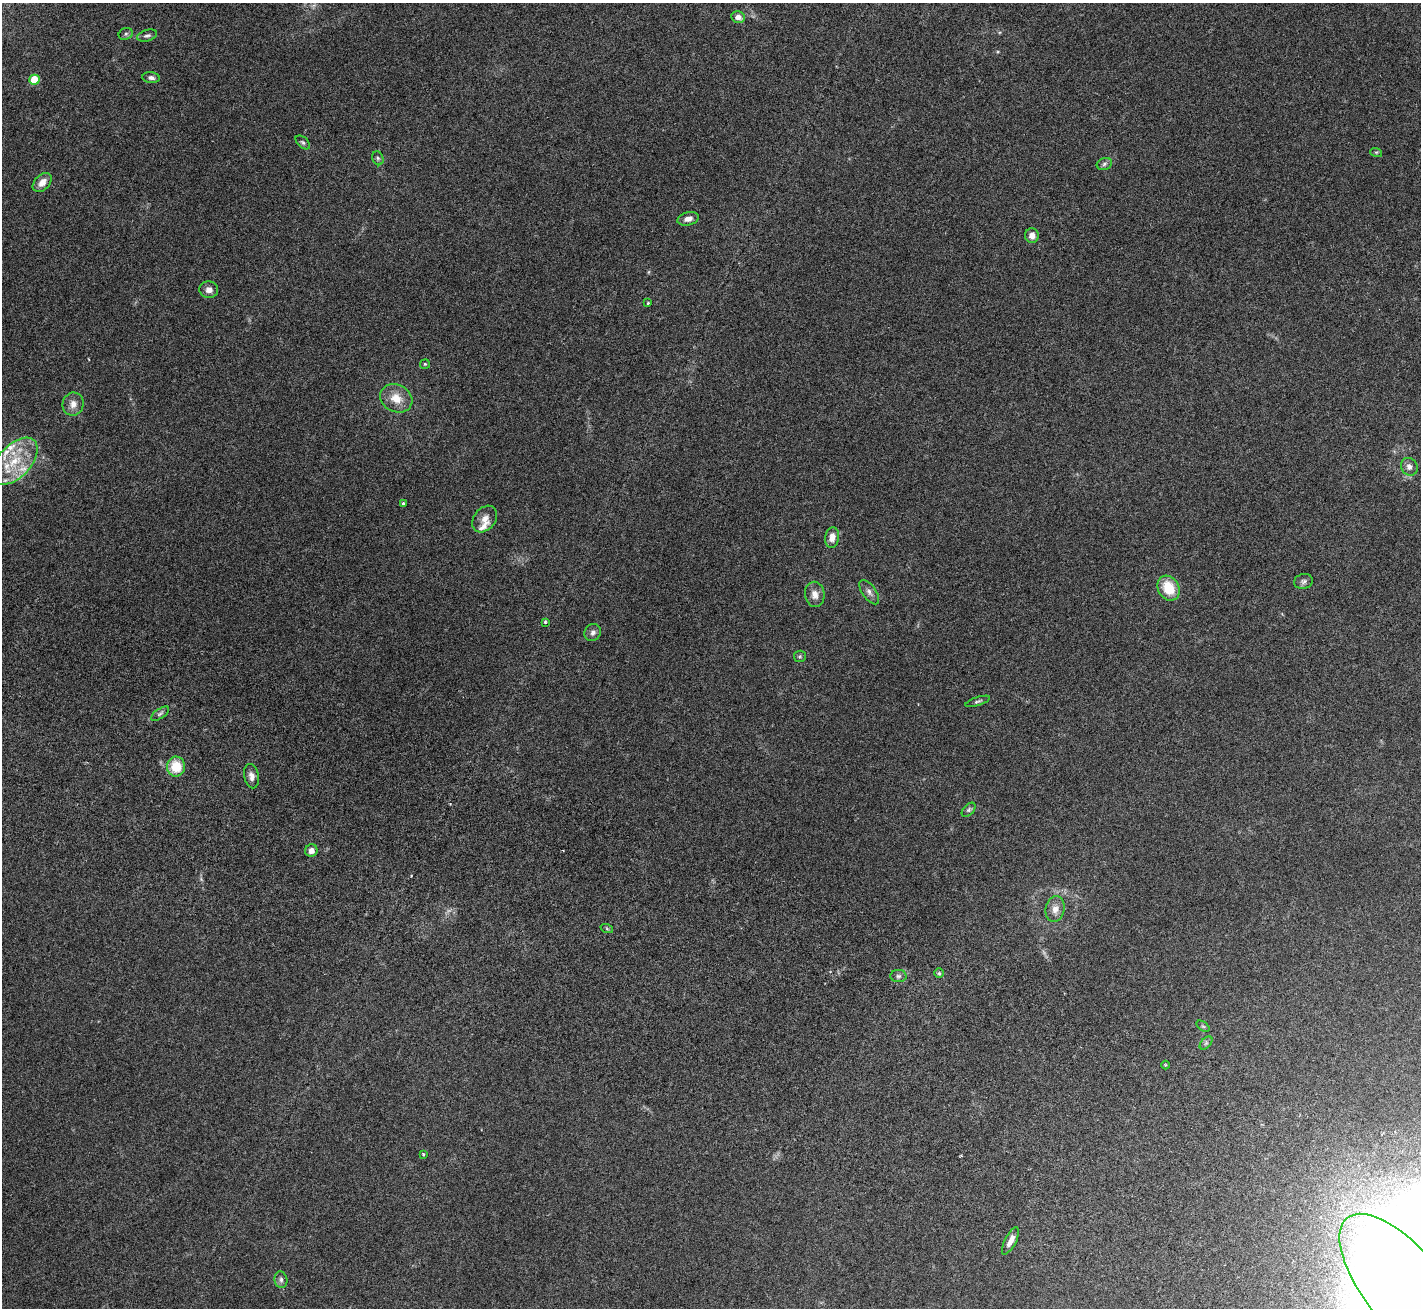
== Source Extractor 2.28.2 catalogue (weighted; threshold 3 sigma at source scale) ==
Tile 6 of 4 x 4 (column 2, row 2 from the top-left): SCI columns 1538-2956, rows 3066-4371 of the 6198 x 6388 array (HDU 1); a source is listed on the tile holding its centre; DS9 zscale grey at full resolution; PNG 1423 x 1310 px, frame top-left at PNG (2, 3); each listed source drawn as its Kron ellipse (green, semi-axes under 4 px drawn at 4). Nothing masked; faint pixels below the display range render black.
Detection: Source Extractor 2.28.2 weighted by HDU 2 'WHT'; one run over the whole footprint, this tile lists its part. Background 0.105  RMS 0.004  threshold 0.0163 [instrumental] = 3 sigma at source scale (4.09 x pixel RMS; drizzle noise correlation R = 1.36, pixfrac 0.8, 0.0396/0.0396 arcsec/px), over >= 5 px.
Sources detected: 53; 2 too faint to see at this stretch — neither listed nor drawn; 5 inside a brighter listed object's ellipse — not listed separately; the other 46 listed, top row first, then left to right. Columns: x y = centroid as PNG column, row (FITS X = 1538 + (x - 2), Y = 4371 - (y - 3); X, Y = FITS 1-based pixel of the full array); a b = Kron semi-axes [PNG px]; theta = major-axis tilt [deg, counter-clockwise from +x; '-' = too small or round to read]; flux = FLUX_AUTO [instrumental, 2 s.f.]
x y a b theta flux
738 17 7 6 - 2
126 34 7 5 23 0.71
147 36 10 5 16 0.93
151 78 9 5 -6 1.1
34 80 5 5 - 11
303 142 8 5 -44 0.71
1376 152 6 4 -18 0.45
378 158 7 5 -68 0.76
1104 164 8 5 19 0.84
42 182 11 7 45 3
688 219 11 6 13 2.2
1032 236 7 6 - 2.4
209 290 9 8 - 2.1
648 303 3 3 - 0.42
425 364 5 4 - 0.41
396 398 17 13 -27 5.7
73 404 11 10 - 2.8
15 461 29 16 47 13
1409 467 9 8 - 1.7
403 504 4 4 - 0.62
485 519 15 10 52 2.9
832 537 10 7 83 2.6
1303 581 10 7 13 1.1
1169 588 13 10 -60 9.5
869 592 14 7 -55 1.6
815 594 13 10 -81 2.7
545 622 4 4 - 0.42
593 632 9 8 - 1.4
800 656 6 5 - 0.55
978 701 13 4 18 0.78
160 714 10 5 34 0.89
176 767 10 9 - 8.9
251 776 12 7 -78 2
969 810 8 5 46 0.73
311 850 6 6 - 2.1
1055 909 13 9 76 2.8
607 929 6 4 -20 0.5
939 973 5 5 - 0.52
898 976 8 6 0 0.81
1203 1026 7 4 -36 0.51
1206 1043 8 4 45 0.72
1165 1065 4 3 - 0.3
423 1154 3 3 - 0.45
1010 1241 15 5 63 2.4
281 1280 8 6 -80 1.1
1407 1291 94 39 -51 710
Isophote crosses this tile's border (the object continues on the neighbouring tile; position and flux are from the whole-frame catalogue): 1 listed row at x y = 1407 1291